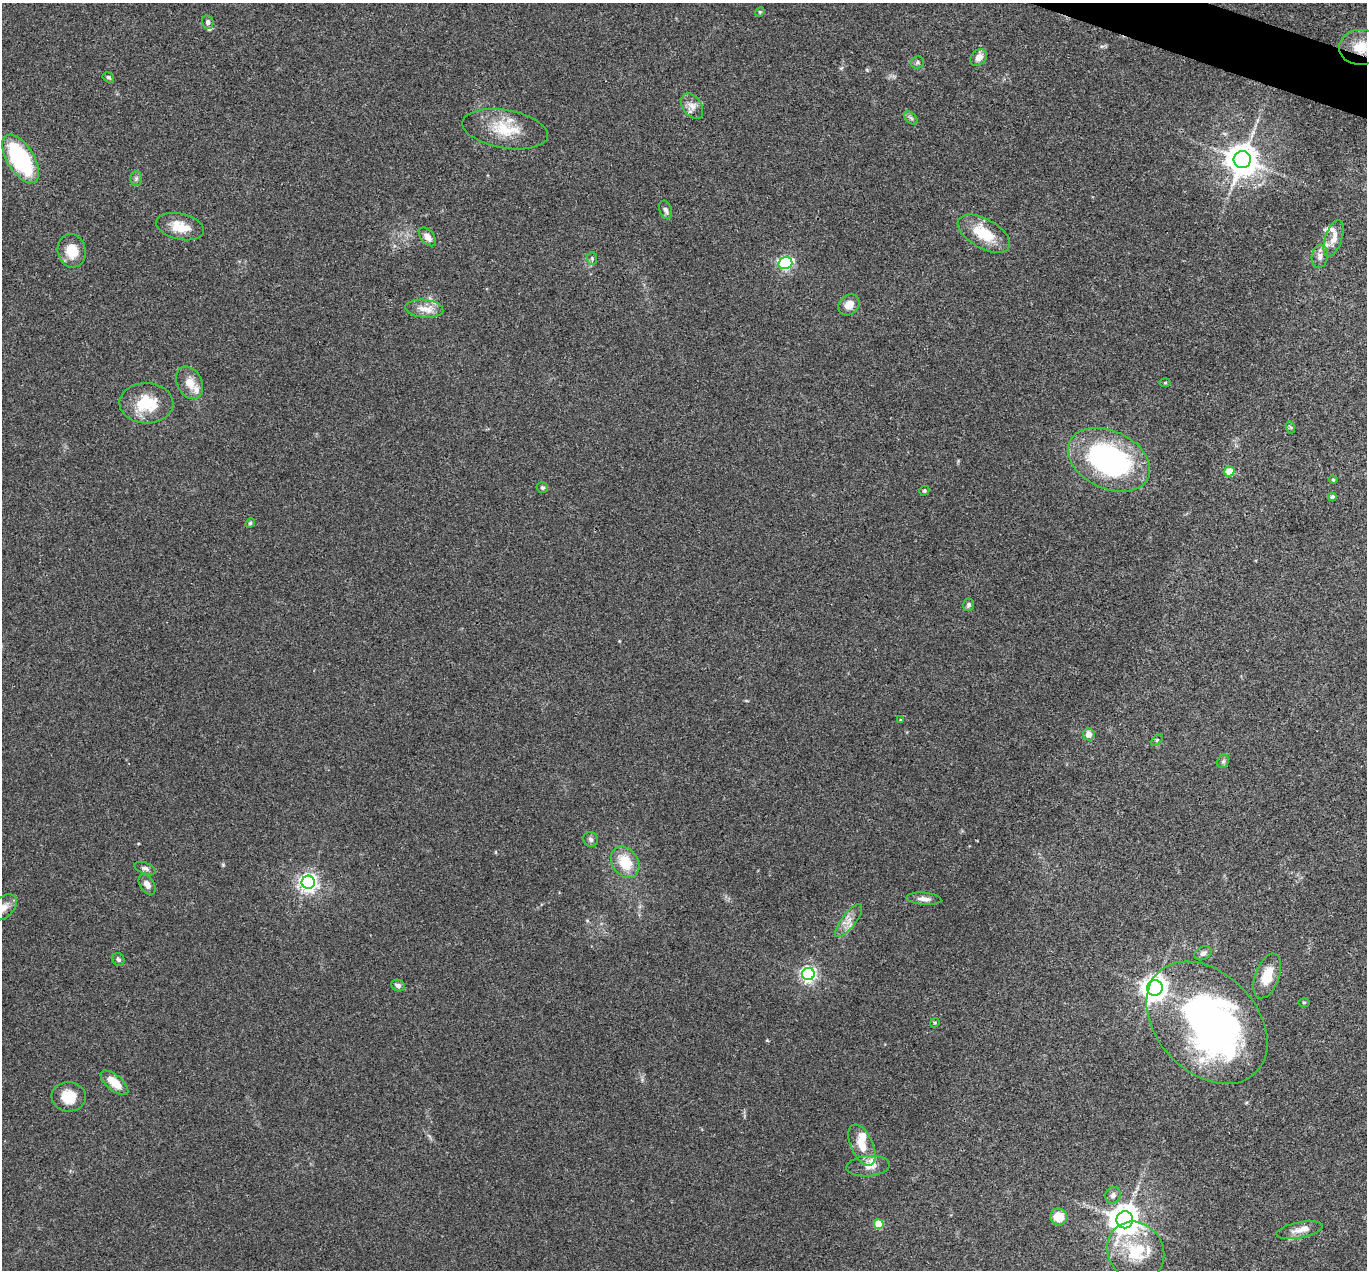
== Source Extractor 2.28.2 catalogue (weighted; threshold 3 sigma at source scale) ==
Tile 10 of 4 x 4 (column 2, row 3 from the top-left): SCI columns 1367-2731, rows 1536-2803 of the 5462 x 5475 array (HDU 1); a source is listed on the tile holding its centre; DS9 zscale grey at full resolution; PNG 1369 x 1272 px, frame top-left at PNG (2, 3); each listed source drawn as its Kron ellipse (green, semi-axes under 4 px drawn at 4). Shown black and unused: <1% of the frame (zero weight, under 3 of 4 exposures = <1% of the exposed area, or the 3 px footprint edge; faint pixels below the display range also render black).
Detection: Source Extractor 2.28.2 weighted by HDU 2 'WHT'; one run over the whole footprint, this tile lists its part. Background 0.0735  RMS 0.0056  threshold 0.0252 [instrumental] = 3 sigma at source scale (4.5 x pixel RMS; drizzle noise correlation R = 1.50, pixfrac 1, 0.05/0.05 arcsec/px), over >= 5 px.
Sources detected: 74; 1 inside a brighter object's white glare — neither listed nor drawn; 7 inside a brighter listed object's ellipse — not listed separately; the other 66 listed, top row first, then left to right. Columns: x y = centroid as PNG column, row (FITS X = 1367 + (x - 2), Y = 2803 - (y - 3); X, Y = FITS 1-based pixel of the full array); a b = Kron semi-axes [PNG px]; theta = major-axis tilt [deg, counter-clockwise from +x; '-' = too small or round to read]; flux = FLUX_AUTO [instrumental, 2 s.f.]
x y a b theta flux
760 12 5 4 - 0.64
208 22 7 5 -73 1.7
1361 47 22 17 1 14
979 57 9 7 49 4.4
917 62 6 6 - 1.1
108 77 6 4 -31 0.98
692 106 14 9 -55 4.3
911 118 8 4 -45 1.2
505 129 43 19 -10 21
21 159 27 13 -58 64
1242 160 9 8 - 1100
136 178 7 6 - 1.3
666 210 9 6 -71 2
180 227 24 13 -13 11
984 234 29 14 -30 19
427 237 11 6 -50 3.9
1334 238 19 8 71 5.1
72 251 17 14 -77 11
1320 256 11 8 82 3
592 258 6 5 - 1
785 263 7 6 - 100
849 305 11 9 45 5.4
424 309 19 9 -6 6.3
190 383 17 12 -63 7.5
1165 383 6 4 1 0.6
146 403 27 20 -1 22
1290 427 6 4 -70 0.81
1109 460 43 28 -25 110
1229 472 5 5 - 16
1333 480 4 3 - 0.72
542 488 6 5 - 1.2
924 491 5 4 - 0.89
1332 497 4 4 - 1.6
250 523 5 4 - 0.71
968 605 6 5 - 1.2
900 720 4 3 - 0.58
1089 734 6 5 - 4.3
1157 740 7 4 46 0.8
1223 761 7 5 66 1.4
591 839 8 7 - 1.7
625 862 17 13 -56 16
145 868 11 5 -19 1.8
308 882 6 6 - 260
147 884 11 7 -57 3.4
924 899 17 6 -5 3.4
4 907 15 10 45 5.2
849 921 20 7 53 5.1
1203 953 9 6 28 2.4
118 959 7 5 -60 1.4
808 974 6 6 - 160
1267 976 23 12 69 12
398 986 7 5 -26 2.3
1155 988 8 7 - 550
1304 1002 6 4 0 0.69
935 1023 5 4 - 0.68
1207 1023 70 50 -46 270
114 1083 17 7 -40 9.5
69 1097 17 14 -6 12
862 1145 22 11 -65 11
868 1166 22 10 5 6.3
1113 1195 8 7 - 2.4
1059 1217 8 8 - 11
1125 1220 8 8 - 860
879 1224 5 5 - 22
1300 1230 23 8 11 5.3
1136 1252 31 27 -57 25
Overlapping masked pixels (flux is a lower limit): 1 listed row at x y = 1361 47
Isophote crosses this tile's border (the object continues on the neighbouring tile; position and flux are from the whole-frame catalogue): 2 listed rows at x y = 1361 47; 4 907
Unlisted compact peaks at least as high as the median listed source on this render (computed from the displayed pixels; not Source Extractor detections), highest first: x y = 223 865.